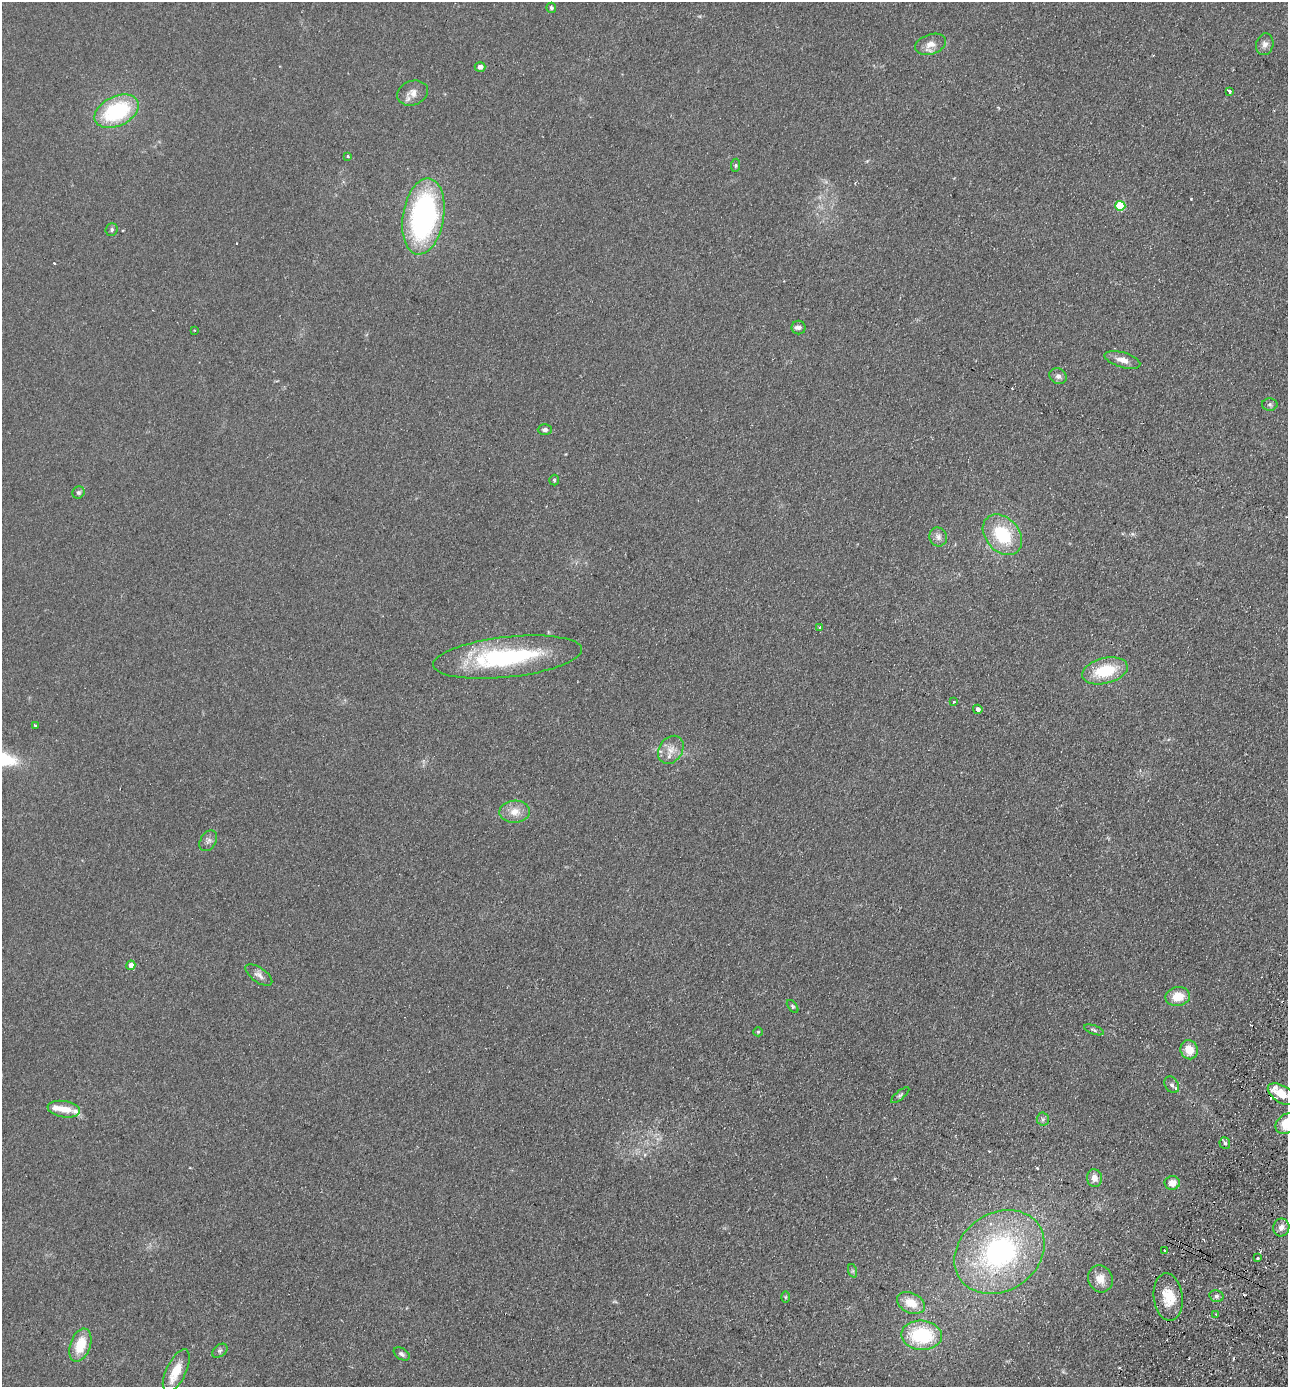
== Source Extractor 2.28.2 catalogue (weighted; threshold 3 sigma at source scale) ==
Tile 6 of 4 x 4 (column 2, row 2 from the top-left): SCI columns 1613-2898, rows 2797-4181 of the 5664 x 5594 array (HDU 1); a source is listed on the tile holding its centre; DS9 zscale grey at full resolution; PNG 1290 x 1389 px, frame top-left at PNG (2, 2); each listed source drawn as its Kron ellipse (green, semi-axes under 4 px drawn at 4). Shown black and unused: <1% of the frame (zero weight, under 2 of 3 exposures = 3% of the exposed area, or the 3 px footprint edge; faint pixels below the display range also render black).
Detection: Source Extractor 2.28.2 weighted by HDU 2 'WHT'; one run over the whole footprint, this tile lists its part. Background 0.142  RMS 0.011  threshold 0.0517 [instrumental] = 3 sigma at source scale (4.5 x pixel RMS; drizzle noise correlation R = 1.50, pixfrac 1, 0.05/0.05 arcsec/px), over >= 5 px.
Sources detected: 78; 8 cosmic-ray / hot-pixel residue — neither listed nor drawn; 7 inside a brighter listed object's ellipse — not listed separately; the other 63 listed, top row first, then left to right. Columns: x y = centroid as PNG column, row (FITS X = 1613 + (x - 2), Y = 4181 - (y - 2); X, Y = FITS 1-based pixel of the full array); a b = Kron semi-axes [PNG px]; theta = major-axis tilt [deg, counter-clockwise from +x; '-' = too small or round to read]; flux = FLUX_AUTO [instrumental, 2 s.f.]
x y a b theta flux
551 8 5 5 - 2.2
930 44 16 10 18 10
1265 44 11 8 73 5.5
480 67 5 5 - 4.8
1230 91 3 3 - 21
412 93 16 12 20 9.9
117 111 23 15 26 95
348 156 3 3 - 1.4
736 165 7 4 84 1.8
1120 206 5 5 - 51
423 216 38 20 81 230
112 229 6 6 - 2.1
799 328 7 6 - 3.2
194 330 3 2 - 1.3
1122 360 18 7 -16 9.2
1058 376 9 7 -30 4.3
1270 404 7 6 - 2.6
545 430 7 5 2 3
554 480 5 5 - 1.4
78 492 6 6 - 2.5
1002 535 23 16 -48 56
938 537 9 8 - 5.3
819 627 3 3 - 2.2
508 657 75 20 6 140
1105 671 23 12 14 45
954 701 3 3 - 3.5
978 709 5 4 - 3.4
36 726 4 3 - 3.1
671 750 15 11 55 12
515 812 15 11 3 13
208 841 11 7 59 4.4
131 965 5 4 - 8.1
259 975 15 7 -35 5.9
1178 997 12 9 8 20
793 1006 7 3 -51 1.5
1094 1030 10 4 -19 2.6
758 1032 5 4 - 1.2
1189 1050 9 8 - 16
1172 1085 9 6 -59 4
1282 1094 16 8 -32 18
900 1095 11 4 40 2.3
64 1109 16 8 -9 14
1043 1119 6 6 - 2.4
1287 1123 13 9 35 23
1225 1143 6 5 - 2.5
1094 1178 9 7 -78 7.8
1172 1183 7 7 - 9.4
1281 1227 9 8 - 6.5
1165 1251 3 2 - 2.3
999 1252 48 38 35 210
1257 1258 3 2 - 2.9
853 1271 7 4 -71 1.7
1100 1279 14 12 -64 13
1216 1296 7 5 -14 3.4
785 1297 6 4 90 1.3
1168 1297 24 14 -84 26
911 1303 15 10 -25 20
1216 1314 3 2 - 1.6
922 1335 20 14 -4 76
80 1345 17 10 70 28
220 1351 8 5 38 2.7
402 1354 9 5 -32 3.1
176 1371 23 10 65 23
Overlapping masked pixels (flux is a lower limit): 1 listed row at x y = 1282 1094
Isophote crosses this tile's border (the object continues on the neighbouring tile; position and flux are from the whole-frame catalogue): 1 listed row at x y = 1287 1123